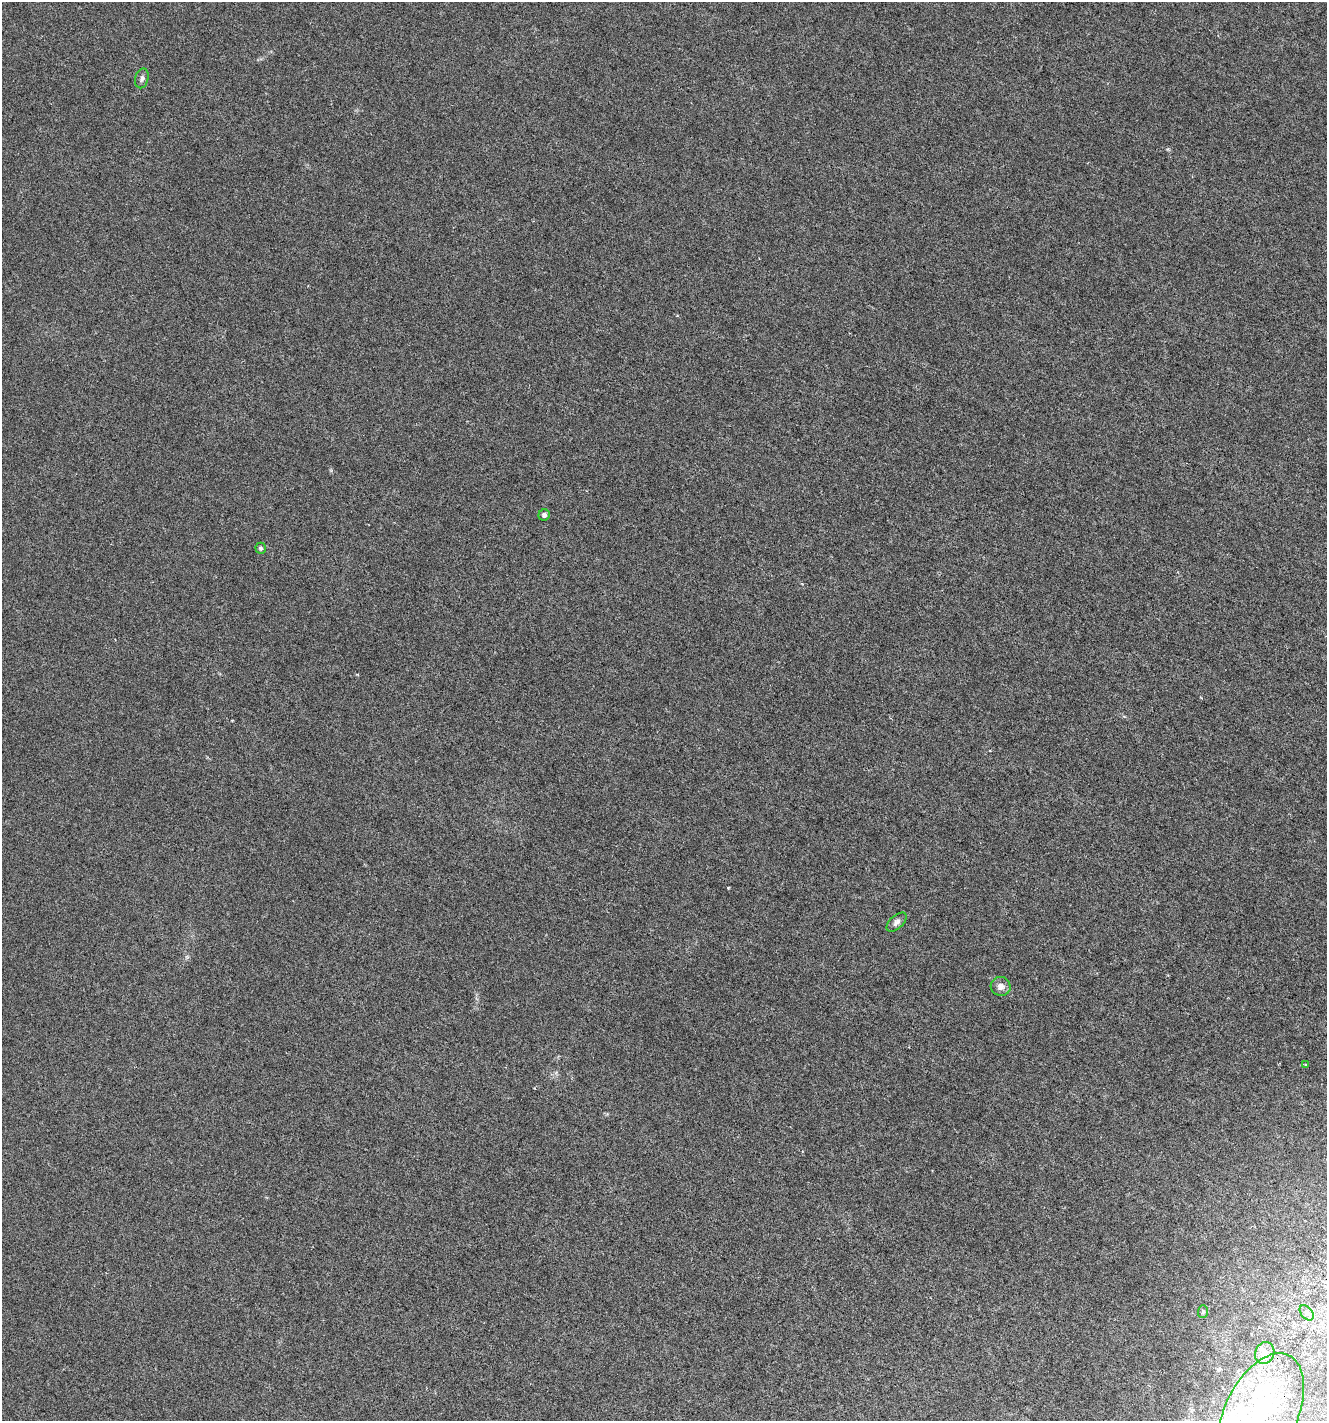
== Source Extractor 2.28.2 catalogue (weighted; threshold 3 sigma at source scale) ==
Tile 6 of 4 x 4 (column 2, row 2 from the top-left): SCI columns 1643-2967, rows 2921-4339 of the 5999 x 5830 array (HDU 1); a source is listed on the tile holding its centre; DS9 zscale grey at full resolution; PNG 1329 x 1423 px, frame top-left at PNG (2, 2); each listed source drawn as its Kron ellipse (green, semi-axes under 4 px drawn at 4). Shown black and unused: <1% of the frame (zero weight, under 3 of 6 exposures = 6% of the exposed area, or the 3 px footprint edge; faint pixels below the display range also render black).
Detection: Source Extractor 2.28.2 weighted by HDU 2 'WHT'; one run over the whole footprint, this tile lists its part. Background 0.00157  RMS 0.0016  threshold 0.00641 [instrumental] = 3 sigma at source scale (4.09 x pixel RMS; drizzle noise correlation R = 1.36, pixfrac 0.8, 0.0396/0.0396 arcsec/px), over >= 5 px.
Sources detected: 11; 1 inside a brighter object's white glare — neither listed nor drawn; the other 10 listed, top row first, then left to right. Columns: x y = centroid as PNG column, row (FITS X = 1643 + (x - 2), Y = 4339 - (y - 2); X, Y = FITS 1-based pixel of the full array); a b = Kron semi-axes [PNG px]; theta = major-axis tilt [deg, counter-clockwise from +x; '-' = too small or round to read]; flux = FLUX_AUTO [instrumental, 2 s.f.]
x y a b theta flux
142 78 10 6 76 0.43
544 515 6 5 - 0.39
261 548 6 5 - 0.21
896 922 12 6 43 0.52
1001 986 10 9 - 0.78
1305 1064 3 3 - 0.13
1203 1312 6 5 - 0.2
1307 1313 9 5 -50 0.46
1265 1353 11 9 69 1.1
1260 1415 66 36 65 22
Isophote crosses this tile's border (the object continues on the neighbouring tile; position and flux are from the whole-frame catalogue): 1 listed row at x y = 1260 1415
Unlisted compact peaks at least as high as the median listed source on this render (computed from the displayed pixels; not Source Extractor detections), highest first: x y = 728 888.